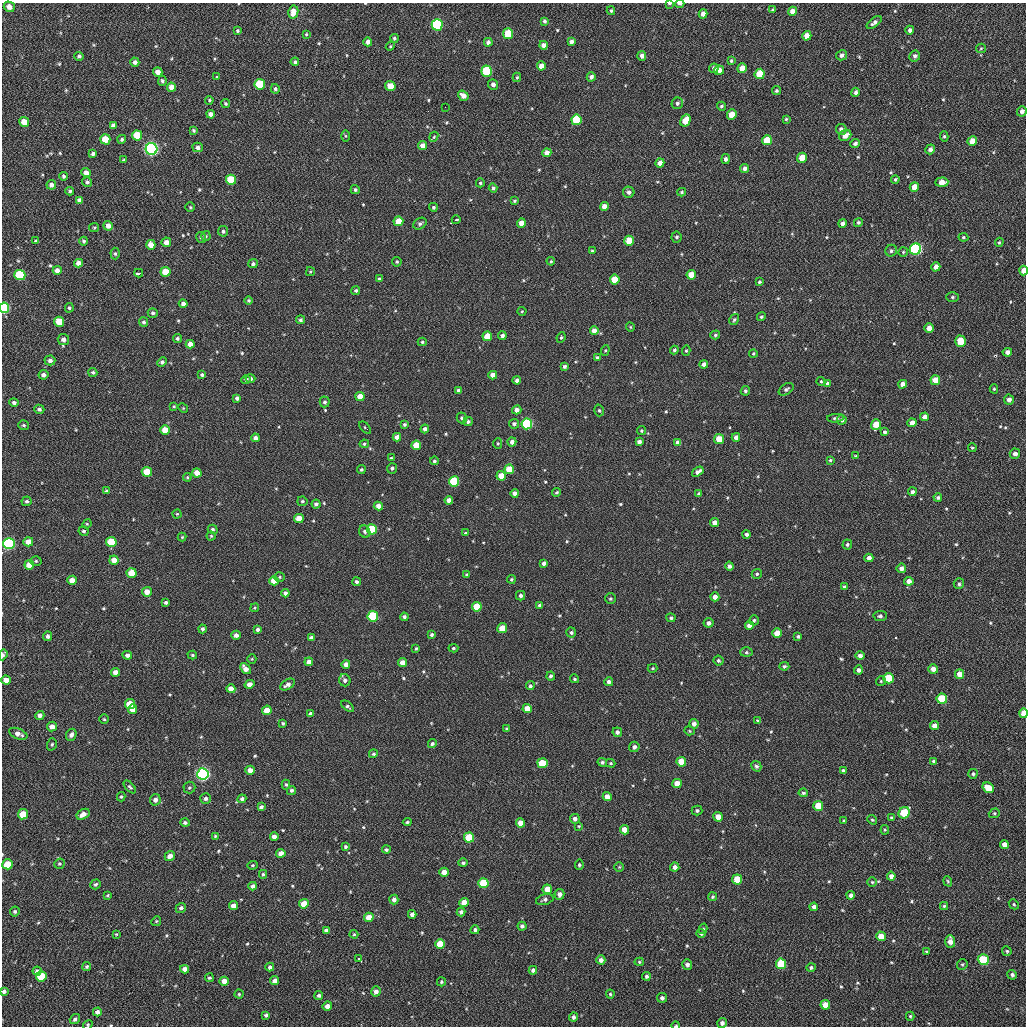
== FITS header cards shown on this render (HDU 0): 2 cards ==
NAXIS1  =                 1024 / length of data axis 1
NAXIS2  =                 1024 / length of data axis 2

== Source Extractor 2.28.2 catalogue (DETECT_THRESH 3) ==
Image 1024 x 1024 px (HDU 0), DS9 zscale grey, 1 PNG px = 1 image px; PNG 1028 x 1028 px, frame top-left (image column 1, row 1024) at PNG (2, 3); each listed source drawn as its Kron ellipse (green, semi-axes under 4 px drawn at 4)
Background 49.4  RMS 11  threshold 31.7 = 3 sigma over >= 5 px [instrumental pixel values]
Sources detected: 595; of the 595, the 500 brightest by FLUX_AUTO listed and drawn (95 fainter detections omitted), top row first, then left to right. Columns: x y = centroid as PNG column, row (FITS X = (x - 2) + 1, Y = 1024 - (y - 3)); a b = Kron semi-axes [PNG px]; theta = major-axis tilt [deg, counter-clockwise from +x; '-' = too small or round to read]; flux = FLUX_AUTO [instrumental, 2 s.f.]
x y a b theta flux
669 3 4 2 - 1200
680 4 4 2 - 2400
9 7 6 5 - 4200
772 10 4 3 - 930
611 11 4 3 - 1100
792 11 5 4 - 4300
293 12 7 5 78 6900
703 14 4 4 - 4400
544 21 4 3 - 1600
874 22 9 4 38 2400
437 25 5 5 - 82000
910 30 4 4 - 2000
237 31 4 3 - 1000
306 34 4 3 - 840
508 34 5 5 - 25000
807 36 5 4 - 6900
394 38 4 4 - 1100
368 42 4 4 - 2900
488 42 4 4 - 2000
571 42 4 4 - 2300
544 45 4 4 - 4200
390 46 5 4 - 810
981 48 5 4 - 860
842 55 5 5 - 2500
79 56 5 4 - 1400
642 56 5 4 - 2800
915 56 5 5 - 1900
731 61 4 3 - 980
135 62 5 4 - 2300
295 62 4 4 - 1500
541 66 4 4 - 6000
714 68 5 4 - 2600
742 68 5 4 - 8400
719 70 5 4 - 3900
487 71 5 5 - 51000
158 72 5 4 - 4900
760 74 5 5 - 20000
216 76 3 2 - 830
517 77 5 3 - 980
591 77 4 4 - 2500
162 81 5 4 - 1400
260 84 5 5 - 29000
493 84 5 5 - 2800
390 86 5 5 - 11000
171 87 4 4 - 4600
275 89 5 4 - 1500
776 91 5 4 - 1200
856 92 4 4 - 2200
463 96 6 4 -37 4900
209 100 4 4 - 930
225 103 4 4 - 1000
677 103 6 5 - 1900
721 106 4 4 - 1200
445 107 2 2 - 2500
1022 111 5 4 - 2800
211 114 4 4 - 3600
732 115 5 4 - 12000
786 119 4 4 - 860
576 120 5 5 - 32000
685 121 6 5 - 12000
24 122 5 5 - 8500
113 125 4 4 - 2500
841 129 5 5 - 2500
193 130 4 3 - 1100
137 135 5 5 - 19000
845 135 6 5 - 6300
345 136 5 4 - 860
944 136 5 4 - 1200
434 137 5 4 - 910
105 139 5 5 - 14000
122 139 4 4 - 1300
767 140 5 5 - 19000
972 141 5 4 - 6400
855 143 5 4 - 1900
423 146 4 4 - 4800
198 147 5 5 - 2700
151 149 6 6 - 260000
930 149 5 4 - 2400
547 153 4 4 - 5400
93 154 4 3 - 1600
802 158 5 4 - 11000
725 159 5 4 - 2200
123 160 4 3 - 840
660 163 4 4 - 4900
744 168 4 4 - 2600
86 173 5 4 - 3900
63 176 4 4 - 1300
895 179 4 3 - 990
231 180 5 5 - 28000
87 182 5 4 - 1500
942 182 6 4 3 7900
480 183 4 4 - 1100
51 185 5 5 - 2500
914 187 5 4 - 6700
493 188 4 4 - 1500
355 190 4 4 - 1400
70 191 4 3 - 1000
629 192 6 5 - 2200
682 192 4 3 - 950
79 200 4 4 - 2200
515 201 4 4 - 1100
604 206 4 4 - 5600
190 207 5 4 - 880
433 207 4 4 - 1200
456 220 4 3 - 2900
398 221 5 5 - 13000
858 222 4 4 - 1300
521 223 4 4 - 6900
842 223 4 4 - 2700
420 224 7 5 32 1800
108 226 5 4 - 4500
94 228 5 4 - 810
223 231 5 5 - 1500
206 236 5 4 - 880
201 237 5 4 - 1400
676 237 5 5 - 1400
963 237 5 4 - 950
36 241 4 4 - 1500
84 241 4 4 - 1300
629 241 5 5 - 17000
166 242 5 4 - 5200
999 242 5 4 - 900
151 245 5 4 - 7200
915 249 6 5 - 140000
592 251 4 4 - 940
891 251 6 5 - 1800
903 252 5 4 - 890
115 254 6 4 -86 1300
551 261 4 4 - 830
397 262 5 4 - 1100
79 263 4 4 - 4800
253 264 5 4 - 1700
936 267 4 4 - 4300
57 270 4 4 - 3600
1024 271 5 4 - 8200
165 272 5 5 - 15000
310 272 4 3 - 820
139 273 4 3 - 5000
20 275 5 5 - 39000
691 275 5 4 - 11000
379 279 4 3 - 1400
615 280 5 5 - 15000
759 282 4 3 - 1100
356 290 4 4 - 1200
952 297 6 5 - 1300
249 300 4 4 - 1100
183 304 4 4 - 2900
4 308 5 5 - 82000
69 308 4 4 - 1200
522 311 4 4 - 810
153 313 5 5 - 1600
761 317 5 4 - 1200
300 320 4 4 - 1500
734 320 6 4 58 1300
59 322 5 5 - 16000
144 322 5 4 - 1400
630 327 4 4 - 780
929 328 4 4 - 6500
594 331 4 4 - 4500
715 335 5 4 - 1200
487 336 5 5 - 14000
502 336 4 4 - 2300
561 337 5 4 - 960
177 338 4 4 - 1500
63 339 5 5 - 3500
961 341 6 5 - 15000
422 342 4 4 - 1000
190 344 4 4 - 4200
605 350 5 4 - 830
674 350 4 3 - 1200
686 351 5 4 - 1100
1007 352 5 4 - 3500
753 353 4 4 - 910
597 357 4 4 - 1200
50 360 5 5 - 2700
162 362 5 4 - 1500
704 364 4 4 - 2900
564 366 4 4 - 1600
93 372 4 4 - 1400
43 375 5 4 - 2800
202 375 4 4 - 1300
493 375 4 4 - 5800
250 378 5 4 - 1800
246 380 5 4 - 980
517 380 4 4 - 2600
935 380 5 4 - 9700
821 381 4 3 - 840
827 383 4 4 - 1600
903 384 4 4 - 4200
786 389 8 5 33 1700
994 389 4 4 - 920
458 390 4 4 - 1600
745 391 5 4 - 1300
360 396 4 4 - 8300
237 398 4 4 - 1900
1009 400 5 5 - 3000
14 402 5 4 - 2000
325 402 5 5 - 1600
174 406 4 3 - 880
183 408 5 4 - 810
39 409 5 4 - 2000
517 410 5 4 - 4100
599 410 6 4 -73 1100
925 417 4 4 - 3400
462 418 5 5 - 1600
835 418 8 4 4 1400
842 420 5 4 - 1800
468 422 5 4 - 1700
912 423 4 4 - 5000
404 424 4 3 - 1400
514 424 5 5 - 1800
527 424 5 5 - 76000
876 424 6 4 71 12000
24 425 5 5 - 1200
365 428 7 3 -46 810
425 429 4 4 - 2800
165 430 5 5 - 13000
641 431 4 4 - 990
885 432 4 3 - 1500
397 437 4 4 - 4400
736 437 4 4 - 2900
255 438 4 4 - 2800
719 439 5 5 - 13000
512 442 4 4 - 3400
639 442 4 3 - 2400
678 442 4 4 - 2900
498 443 5 4 - 1000
364 444 5 4 - 1000
416 445 5 4 - 15000
972 448 4 4 - 890
1015 454 5 5 - 3000
855 456 3 3 - 800
391 458 3 3 - 800
830 460 4 3 - 810
434 461 4 4 - 1300
392 468 5 5 - 1700
509 469 5 5 - 17000
361 470 4 4 - 1200
147 472 5 5 - 15000
698 472 6 4 34 3300
197 473 5 4 - 8100
501 476 5 4 - 11000
187 477 4 4 - 820
454 481 5 5 - 43000
106 491 3 2 - 780
557 492 4 3 - 980
912 492 4 4 - 2000
515 493 4 4 - 3500
699 493 4 4 - 1400
938 497 4 4 - 1500
449 500 4 4 - 4200
27 501 5 4 - 1500
302 501 5 4 - 1200
316 504 4 4 - 2100
378 506 4 4 - 4600
177 514 4 4 - 840
299 518 5 4 - 9000
714 522 4 4 - 4100
87 524 5 4 - 910
213 529 5 4 - 1600
372 529 5 5 - 39000
84 531 5 4 - 1500
365 532 6 5 - 1500
465 533 3 3 - 820
747 534 4 4 - 1700
211 536 4 4 - 810
182 537 4 4 - 780
28 542 5 4 - 7600
111 542 5 5 - 22000
9 544 6 5 - 130000
847 545 5 4 - 1400
869 558 4 4 - 4000
114 560 5 4 - 6300
36 561 5 5 - 1100
544 563 4 4 - 2100
29 565 5 5 - 10000
729 566 4 4 - 2100
901 568 5 5 - 3200
131 573 5 5 - 13000
466 574 3 3 - 860
757 574 5 5 - 1300
280 577 5 4 - 950
511 579 4 4 - 1000
72 580 4 4 - 6200
274 581 5 4 - 11000
909 581 4 4 - 4600
357 582 4 4 - 1800
959 584 5 5 - 1500
844 586 4 3 - 1100
147 592 5 5 - 6600
285 593 4 4 - 2200
521 596 5 4 - 2000
715 597 4 4 - 3900
610 599 5 5 - 1100
166 602 4 3 - 1600
540 605 4 4 - 1600
477 607 5 5 - 18000
255 608 4 3 - 800
373 616 5 5 - 56000
880 616 6 5 - 1600
404 617 4 4 - 1800
671 618 5 4 - 1400
754 620 5 4 - 1300
708 623 5 5 - 2500
749 626 4 4 - 4100
502 628 5 4 - 12000
202 629 4 4 - 1700
258 629 4 4 - 1800
571 633 5 5 - 1400
777 633 5 4 - 11000
432 634 4 4 - 1600
236 635 5 4 - 2900
48 636 5 4 - 2100
798 636 4 3 - 1400
311 637 4 3 - 1800
416 648 4 3 - 920
453 648 5 4 - 1100
746 652 6 5 - 1300
3 655 6 3 70 2500
127 655 5 4 - 2800
192 655 5 4 - 970
860 656 4 4 - 2600
252 659 5 4 - 840
718 661 5 4 - 1500
309 662 4 4 - 4100
403 663 4 4 - 6700
346 664 4 4 - 3800
784 666 5 4 - 1200
653 668 5 4 - 880
245 669 6 4 -49 4500
933 669 5 4 - 4800
858 670 4 4 - 2200
116 672 4 4 - 5300
960 674 5 4 - 6800
551 676 4 4 - 1600
889 678 5 5 - 29000
575 679 5 4 - 1000
6 680 5 4 - 5800
345 680 6 5 - 2300
881 681 5 5 - 890
609 682 4 4 - 2400
249 684 5 4 - 4100
288 684 8 5 31 3000
530 686 4 4 - 1500
231 689 4 4 - 6300
942 699 5 5 - 36000
130 704 5 5 - 16000
348 706 7 4 -38 1400
527 708 4 4 - 7400
133 709 5 4 - 6700
267 710 5 4 - 9700
1024 713 5 4 - 13000
310 714 4 3 - 2000
40 715 5 4 - 2800
104 719 5 4 - 1000
758 721 4 3 - 1200
283 723 4 3 - 1100
694 724 5 4 - 3700
935 726 4 4 - 4800
52 727 5 5 - 5300
507 728 4 3 - 1000
689 731 5 4 - 810
617 732 5 4 - 2700
18 734 9 5 -22 4100
71 735 6 5 - 3000
52 744 6 4 72 1100
432 744 4 4 - 1500
634 747 5 5 - 2600
373 754 4 4 - 1200
934 761 4 3 - 1500
602 762 5 4 - 1300
681 762 5 4 - 13000
542 763 5 5 - 20000
611 763 5 4 - 820
756 766 5 4 - 1700
250 770 4 4 - 4800
843 770 3 3 - 1400
203 774 6 5 - 260000
973 774 5 5 - 1400
677 784 5 4 - 9400
286 785 5 4 - 1000
130 787 7 4 -48 1300
189 788 6 6 - 1200
988 788 6 5 - 14000
291 790 5 4 - 1700
803 793 4 4 - 1300
121 797 4 3 - 1000
607 797 4 4 - 5800
206 798 5 5 - 2100
242 799 4 4 - 1900
155 800 6 5 - 3300
818 806 5 5 - 14000
261 807 4 4 - 1900
697 810 5 5 - 1500
904 813 6 5 - 31000
994 813 5 4 - 1000
23 814 5 5 - 14000
83 814 7 4 32 4800
718 817 5 4 - 7900
891 818 4 3 - 1100
575 819 5 5 - 2900
844 820 3 3 - 790
872 820 5 4 - 920
185 822 5 4 - 1600
407 822 4 4 - 1100
520 823 4 4 - 6900
579 826 3 3 - 800
624 830 5 4 - 8400
885 830 4 4 - 820
215 836 4 4 - 900
274 836 4 4 - 3500
469 837 5 5 - 26000
1004 845 4 4 - 4300
345 847 4 4 - 1100
386 850 4 4 - 1300
281 853 4 4 - 5100
170 856 5 4 - 4500
463 863 5 4 - 1500
8 864 5 5 - 18000
59 864 5 5 - 1200
252 865 5 4 - 890
579 865 5 4 - 1200
619 867 4 4 - 840
675 867 4 4 - 3300
444 872 4 4 - 6200
263 874 4 4 - 970
891 876 4 4 - 3300
737 879 5 5 - 20000
948 881 5 4 - 830
872 882 4 4 - 970
483 883 5 5 - 30000
95 884 5 4 - 1300
253 886 4 4 - 2100
547 889 5 4 - 9500
559 894 5 5 - 3600
107 895 4 3 - 800
851 895 4 4 - 2900
713 897 4 4 - 1000
394 899 5 4 - 3000
545 900 9 5 16 2000
464 903 5 4 - 9000
304 904 5 4 - 12000
1014 904 5 4 - 1000
233 906 4 4 - 4700
944 906 4 4 - 970
814 907 4 4 - 3100
181 908 5 5 - 2000
15 911 5 5 - 1400
461 912 4 4 - 2000
412 914 4 4 - 3200
369 917 4 4 - 8200
156 921 5 4 - 880
522 926 4 4 - 2100
703 929 5 4 - 1100
326 930 4 4 - 2600
475 930 4 4 - 1900
701 933 5 4 - 1400
116 934 4 3 - 810
354 934 4 3 - 830
881 936 5 4 - 8500
950 941 6 5 - 5500
440 944 5 5 - 15000
926 951 3 3 - 880
1007 951 5 4 - 1000
359 959 3 3 - 1700
601 960 4 4 - 3200
983 960 5 5 - 36000
639 962 4 4 - 990
687 964 5 5 - 2700
781 964 5 5 - 36000
962 964 5 5 - 980
87 966 4 4 - 1000
270 967 4 4 - 1900
811 967 4 4 - 1500
185 969 4 4 - 4200
533 970 4 4 - 2100
37 971 4 4 - 1900
1012 975 5 4 - 1900
41 976 5 5 - 25000
646 976 4 4 - 1500
209 978 4 4 - 1200
275 980 4 4 - 3600
224 981 4 4 - 6000
441 982 4 4 - 850
4 991 4 4 - 1900
376 991 5 5 - 3200
239 994 4 4 - 980
610 994 4 4 - 1000
319 995 4 4 - 1500
662 998 5 5 - 2400
825 1005 5 4 - 9500
327 1006 5 4 - 3900
97 1012 4 4 - 2700
266 1015 4 3 - 1400
910 1016 4 4 - 1000
573 1017 4 4 - 2000
75 1019 5 4 - 1800
722 1023 5 5 - 2800
88 1025 5 4 - 810
676 1026 4 2 - 950
At the frame edge (FLAGS 8, measured only in part): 11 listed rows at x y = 669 3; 680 4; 1024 271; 4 308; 3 655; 1024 713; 8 864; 4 991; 722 1023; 88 1025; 676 1026
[95 fainter detections neither listed nor drawn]